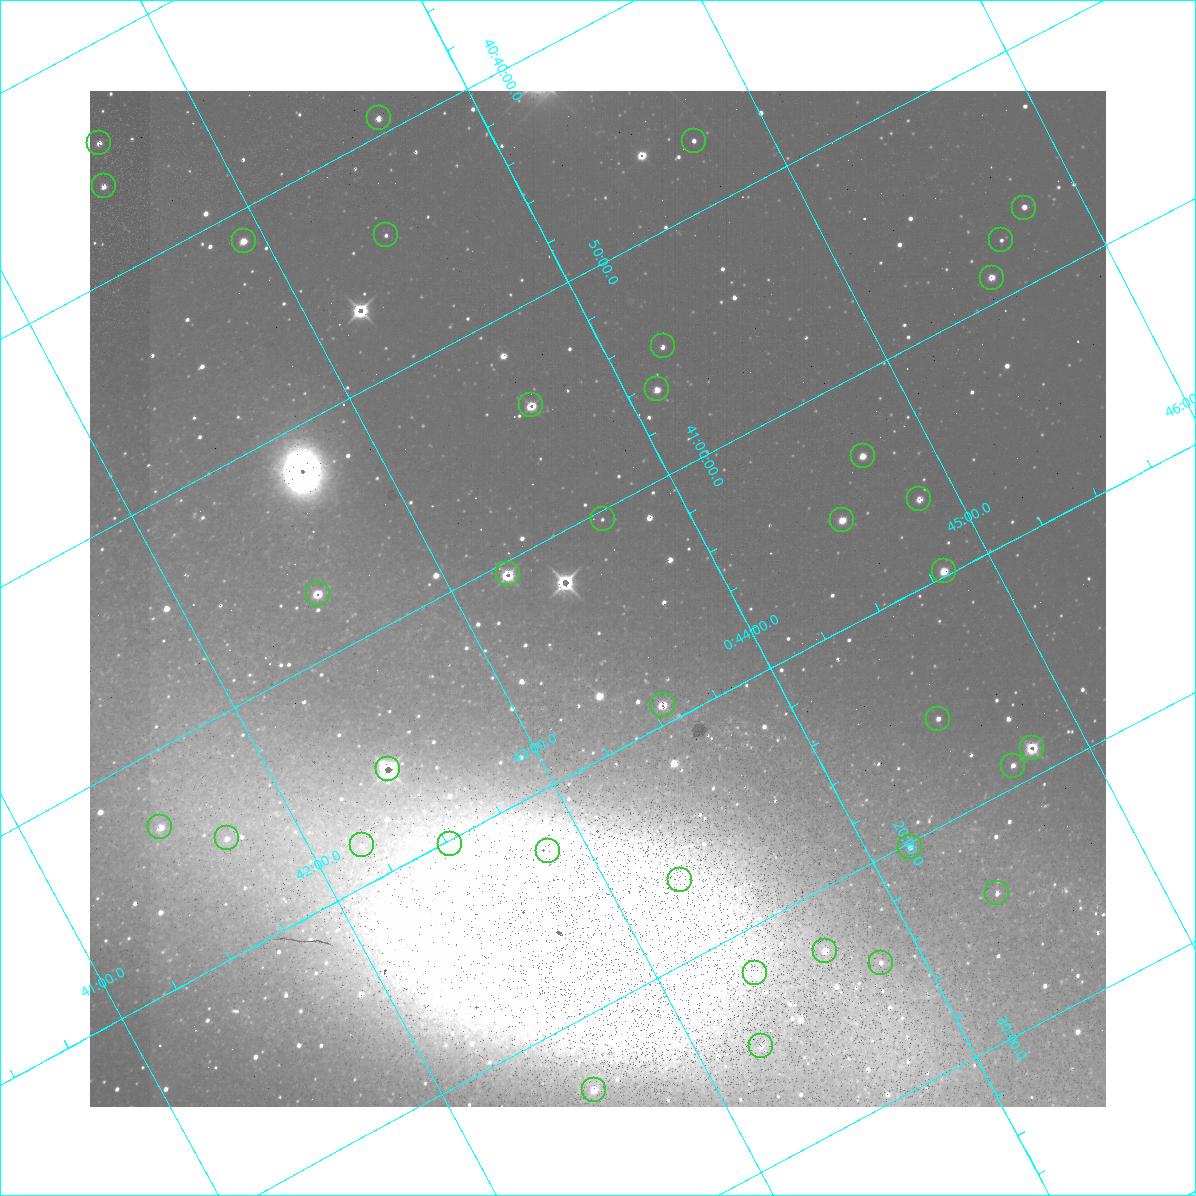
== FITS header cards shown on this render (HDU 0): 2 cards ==
NAXIS1  =                 1016 / length of data axis 1
NAXIS2  =                 1016 / length of data axis 2

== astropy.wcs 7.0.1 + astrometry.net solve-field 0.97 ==
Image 1016 x 1016 px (HDU 0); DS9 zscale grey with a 90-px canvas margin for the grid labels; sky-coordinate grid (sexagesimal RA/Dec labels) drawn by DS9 from the SOLVED WCS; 37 Tycho-2 reference stars matched to detected sources circled (green)
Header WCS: RA---SIN-SIP/DEC--SIN-SIP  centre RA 00:43:31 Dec +41:03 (10.88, +41.06 deg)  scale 2.76 arcsec/px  FOV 46.7' x 46.4'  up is +152 deg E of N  parity normal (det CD < 0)
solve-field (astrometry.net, Tycho-2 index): VERIFIED the header's WCS against the Tycho-2 star catalogue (verified at 3 index scales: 11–37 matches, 8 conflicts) and refined it, rather than solving blind
Solved WCS: RA---TAN-SIP/DEC--TAN-SIP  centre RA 00:43:31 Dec +41:03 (10.88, +41.06 deg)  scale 2.76 arcsec/px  FOV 46.7' x 46.4'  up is +152 deg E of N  parity normal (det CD < 0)
The solver's refit moves the header's centre by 1.9 arcsec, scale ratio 0.9998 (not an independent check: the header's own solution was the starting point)
Tycho-2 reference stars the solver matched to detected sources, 37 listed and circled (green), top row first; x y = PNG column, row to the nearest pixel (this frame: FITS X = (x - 90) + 1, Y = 1016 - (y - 91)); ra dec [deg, ICRS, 3 dp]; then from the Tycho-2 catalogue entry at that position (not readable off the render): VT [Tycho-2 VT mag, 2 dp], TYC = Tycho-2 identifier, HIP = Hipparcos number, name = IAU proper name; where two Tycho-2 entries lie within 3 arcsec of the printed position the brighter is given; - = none
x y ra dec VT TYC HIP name
379 118 10.908 +40.655 11.40 2801-793-1 - -
694 141 11.179 +40.784 11.39 2801-1484-1 - -
99 143 10.647 +40.570 10.34 2801-551-1 - -
104 186 10.631 +40.601 10.67 2801-1597-1 - -
1024 208 11.444 +40.946 11.21 2801-1295-1 - -
386 235 10.860 +40.737 12.01 2801-1640-1 - -
1001 240 11.408 +40.961 13.31 2801-1224-1 - -
244 241 10.730 +40.689 10.96 2801-1228-1 - -
992 278 11.382 +40.982 11.36 2801-1000-1 - -
663 346 11.055 +40.912 11.37 2801-1449-1 - -
657 389 11.030 +40.938 11.35 2801-1210-1 - -
531 405 10.910 +40.904 10.39 2801-1024-1 - -
863 456 11.183 +41.057 10.65 2801-1540-1 - -
919 499 11.214 +41.106 11.27 2801-1352-1 - -
603 519 10.920 +41.006 12.22 2801-1126-1 - -
842 520 11.135 +41.093 10.71 2801-1503-1 - -
944 571 11.202 +41.163 10.95 2801-1544-1 - -
508 574 10.809 +41.009 9.29 2801-2078-1 - -
318 594 10.629 +40.954 9.37 2801-2009-1 3333 -
663 705 10.886 +41.153 10.99 2801-2037-1 - -
938 719 11.127 +41.260 11.28 2805-390-1 - -
1032 748 11.198 +41.314 9.30 2805-117-1 - -
1013 766 11.172 +41.318 11.25 2805-108-1 - -
388 769 10.609 +41.097 10.73 2801-2063-1 - -
160 827 10.377 +41.053 11.36 2801-2079-1 - -
227 838 10.431 +41.085 11.65 2801-2062-1 - -
450 844 10.628 +41.169 11.22 2801-2073-1 - -
362 845 10.549 +41.138 12.52 2801-2061-1 - -
910 847 11.041 +41.336 11.24 2805-2210-1 - -
548 851 10.713 +41.209 11.21 2801-2008-1 - -
680 880 10.818 +41.276 11.21 2805-2125-1 - -
997 893 11.098 +41.398 11.60 2805-2202-1 - -
825 951 10.914 +41.376 10.74 2805-2142-1 - -
881 963 10.959 +41.403 11.28 2805-2128-1 - -
755 973 10.840 +41.365 11.39 2805-2131-2 - -
761 1046 10.811 +41.416 11.59 2805-2157-1 - -
594 1090 10.639 +41.386 11.36 2805-2208-1 - -